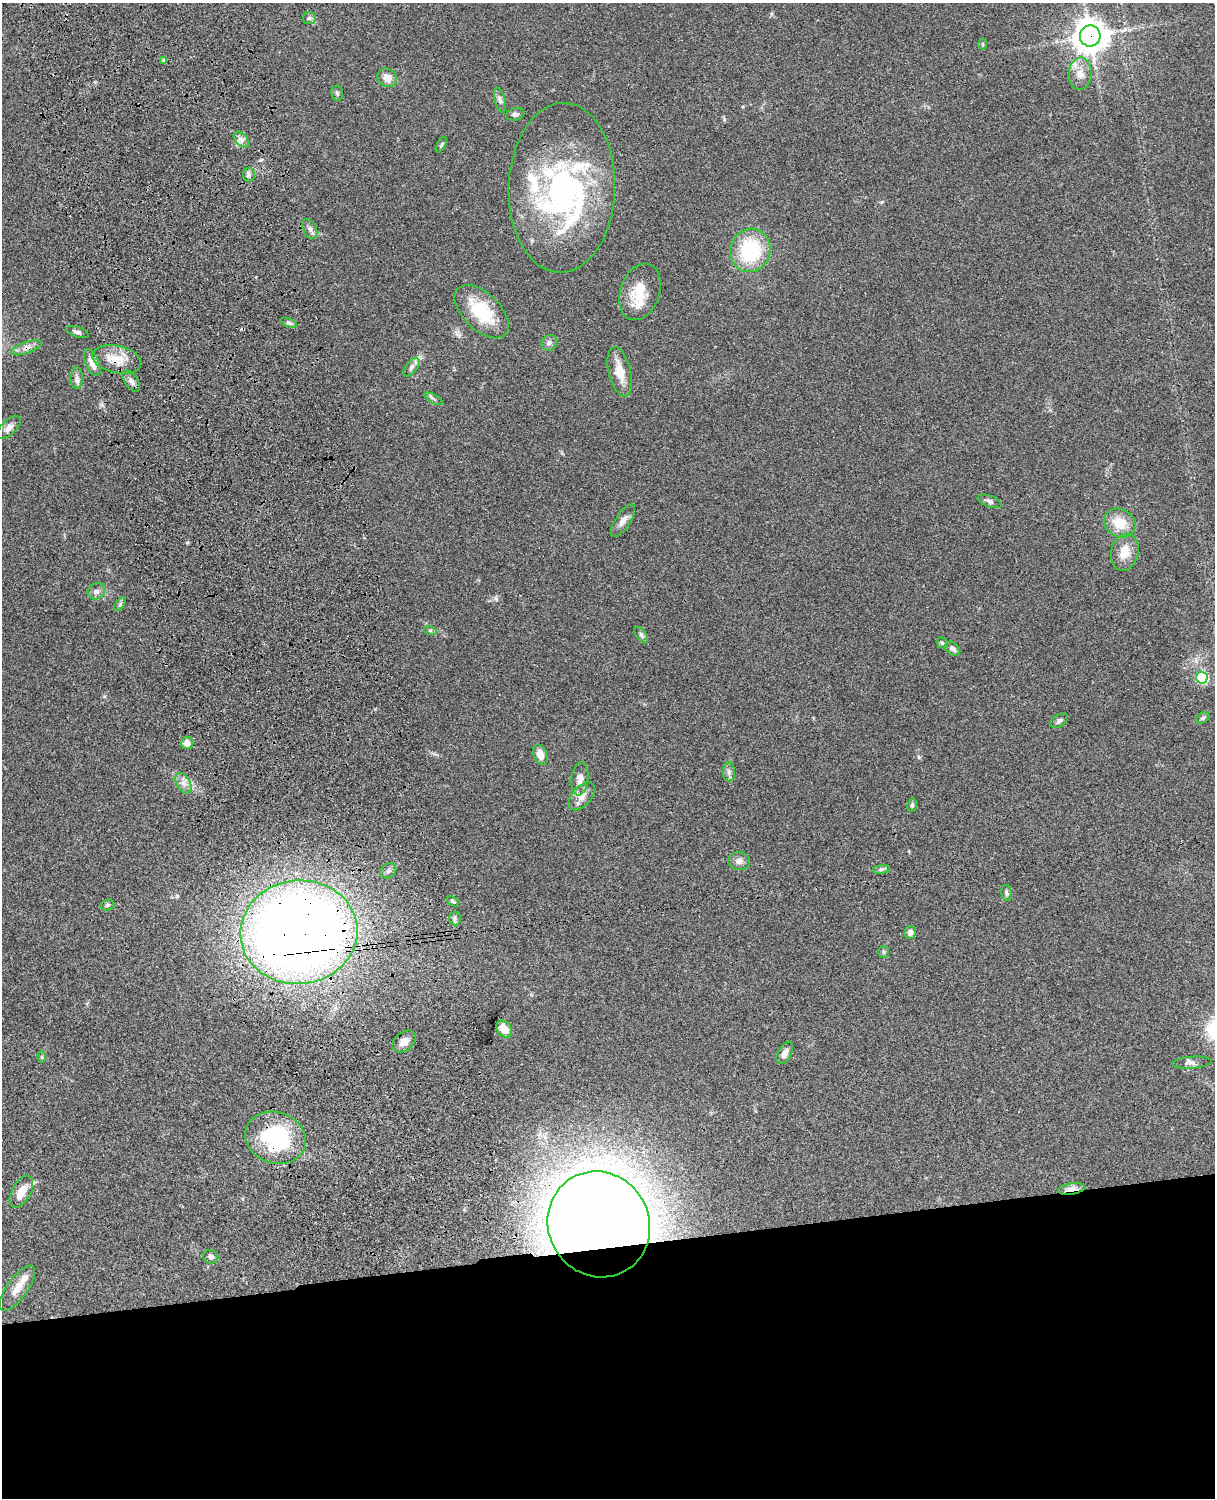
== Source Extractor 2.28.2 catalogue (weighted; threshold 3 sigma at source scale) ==
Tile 11 of 4 x 3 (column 3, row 3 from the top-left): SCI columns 2546-3758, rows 278-1773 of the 5089 x 4929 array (HDU 1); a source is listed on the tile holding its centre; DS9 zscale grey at full resolution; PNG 1217 x 1500 px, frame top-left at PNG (2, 3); each listed source drawn as its Kron ellipse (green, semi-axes under 4 px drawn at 4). Shown black and unused: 17% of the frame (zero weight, under 3 of 4 exposures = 6% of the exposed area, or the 3 px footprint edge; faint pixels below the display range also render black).
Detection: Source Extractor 2.28.2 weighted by HDU 2 'WHT'; one run over the whole footprint, this tile lists its part. Background 0.0748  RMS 0.0058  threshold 0.0262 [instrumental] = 3 sigma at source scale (4.5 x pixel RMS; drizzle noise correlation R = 1.50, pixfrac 1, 0.05/0.05 arcsec/px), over >= 5 px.
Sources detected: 77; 1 inside a brighter object's white glare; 1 cosmic-ray / hot-pixel residue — neither listed nor drawn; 5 inside a brighter listed object's ellipse — not listed separately; the other 70 listed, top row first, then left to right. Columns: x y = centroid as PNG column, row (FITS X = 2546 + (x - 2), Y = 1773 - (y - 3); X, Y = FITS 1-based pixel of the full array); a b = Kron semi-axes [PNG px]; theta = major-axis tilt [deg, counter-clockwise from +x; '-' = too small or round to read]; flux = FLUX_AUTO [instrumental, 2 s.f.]
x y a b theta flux
309 18 6 6 - 1.3
1090 36 10 10 - 980
983 44 5 3 - 0.61
164 60 4 4 - 1.3
1080 74 16 11 86 6.4
387 78 10 9 - 4.9
337 93 8 5 -74 1.1
500 100 13 5 -75 2
515 114 9 6 14 1.4
241 139 9 5 -44 2.3
441 145 8 3 60 0.82
249 175 7 6 - 1.5
562 188 85 53 88 120
310 229 11 6 -66 2.2
750 250 22 20 73 41
640 292 29 19 71 16
482 312 33 18 -44 27
289 322 9 4 -19 1.3
77 332 11 5 -19 1.8
549 343 8 7 - 1.8
26 348 16 5 19 3.3
116 359 25 13 -13 11
92 363 14 6 -67 6
411 367 11 5 54 2.1
620 372 25 11 -76 10
77 378 10 6 89 2.2
131 381 12 6 -56 2.4
434 399 10 3 -29 1.1
9 428 15 7 43 3.2
989 501 12 5 -19 1.8
623 521 19 7 56 3.8
1119 523 16 13 -32 12
1125 552 18 13 77 8.3
96 591 9 7 32 2.3
120 604 8 4 54 1.1
430 630 6 4 -18 0.86
641 635 9 5 -56 1.4
942 643 6 5 - 0.78
953 649 8 5 -38 2
1202 678 6 6 - 49
1203 718 7 5 36 1.2
1059 721 9 6 32 1.5
187 743 6 6 - 4.4
540 755 10 6 -66 5.5
729 772 9 6 -88 2
580 779 17 8 83 5.4
183 783 11 6 -59 3.3
582 796 16 9 47 4.9
912 805 7 4 80 0.96
739 861 11 9 -2 2.8
881 869 9 4 9 1.1
388 871 8 7 - 1.8
1006 893 8 5 -77 1.2
453 901 6 3 -35 0.9
107 905 7 5 16 1.1
455 918 7 6 - 1.6
299 932 58 52 5 820
910 932 6 5 - 2.3
884 952 6 5 - 0.9
504 1029 9 7 -52 7.5
404 1041 13 9 40 4.7
785 1053 12 6 62 3.2
42 1057 6 4 -90 0.7
1192 1063 20 6 4 2.6
276 1138 31 25 -19 55
1071 1189 13 5 9 5.1
21 1192 17 9 61 7.9
599 1224 54 50 -60 1400
211 1257 8 6 -25 2.2
17 1288 27 10 54 7.6
Overlapping masked pixels (flux is a lower limit): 7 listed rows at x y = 1090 36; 26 348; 116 359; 299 932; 276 1138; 1071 1189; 599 1224